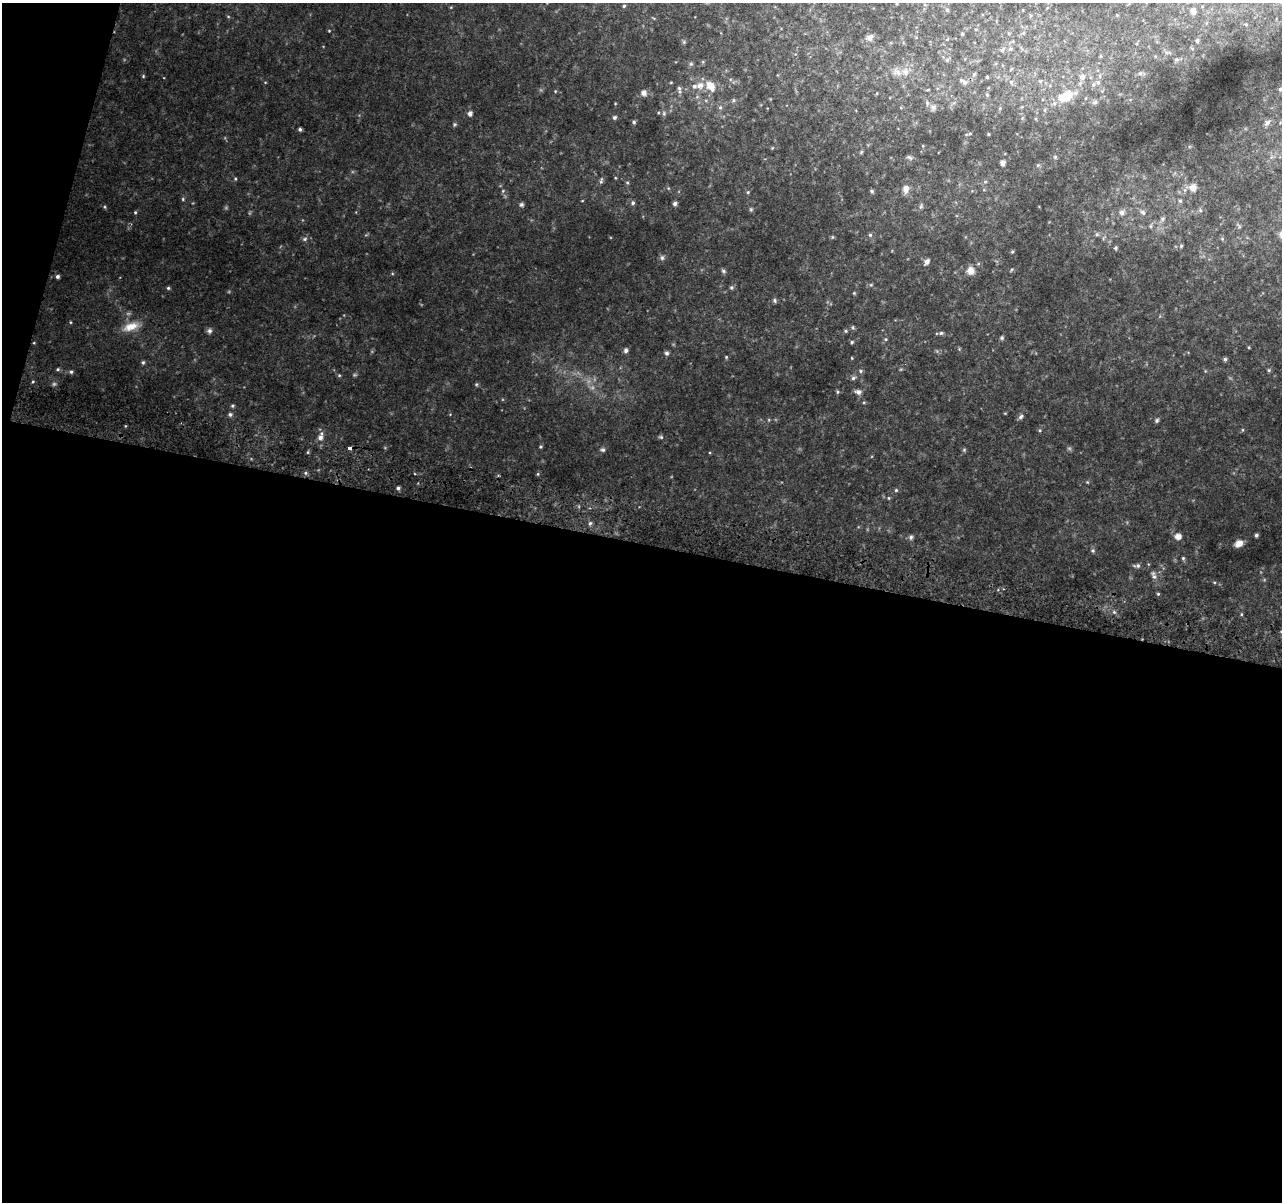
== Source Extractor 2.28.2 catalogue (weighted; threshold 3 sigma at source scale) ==
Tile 13 of 4 x 4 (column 1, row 4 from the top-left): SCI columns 20-1299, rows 329-1528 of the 5152 x 5395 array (HDU 1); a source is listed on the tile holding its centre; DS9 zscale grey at full resolution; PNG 1284 x 1204 px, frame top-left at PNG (2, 3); no overlay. Shown black and unused: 57% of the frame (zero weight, under 2 of 3 exposures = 2% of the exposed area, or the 3 px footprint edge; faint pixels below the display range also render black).
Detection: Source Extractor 2.28.2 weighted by HDU 2 'WHT'; one run over the whole footprint, this tile lists its part. Background 0.0671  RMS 0.0096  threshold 0.0433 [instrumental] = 3 sigma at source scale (4.5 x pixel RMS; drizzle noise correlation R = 1.50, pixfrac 1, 0.0396/0.0396 arcsec/px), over >= 5 px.
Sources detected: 211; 19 too faint to see at this stretch — not listed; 4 inside a brighter listed object's ellipse — not listed separately; the other 188 listed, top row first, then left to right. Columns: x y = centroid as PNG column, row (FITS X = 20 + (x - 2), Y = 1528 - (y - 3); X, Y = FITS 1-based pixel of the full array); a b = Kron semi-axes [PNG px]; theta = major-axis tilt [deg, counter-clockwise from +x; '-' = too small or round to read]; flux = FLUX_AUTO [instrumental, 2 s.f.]
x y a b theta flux
897 3 5 4 - 1.2
925 5 6 3 -19 1.2
624 6 4 4 - 1.5
451 7 4 3 - 0.87
947 10 7 6 - 2.6
1023 10 3 3 - 0.77
1193 11 8 6 84 4.1
1030 15 6 4 -71 1.3
1117 15 4 3 - 0.77
1246 24 5 3 - 0.9
329 31 4 3 - 0.88
1023 33 5 5 - 1.7
962 34 5 4 - 1.5
870 38 11 8 28 6.4
947 39 7 4 45 1.6
1197 41 6 5 - 2
684 42 6 5 - 1.6
1136 43 5 4 - 1.2
1192 48 6 4 -41 1.4
1010 49 7 6 - 2.4
1002 50 8 6 55 3.2
1168 52 13 4 -3 2.3
1101 56 6 4 90 0.99
947 60 9 6 46 2.6
1176 60 7 6 - 2.4
703 62 6 5 - 1.3
691 64 6 5 - 2
1011 69 5 3 - 1
905 72 19 13 25 15
1141 73 12 5 -3 3.1
974 74 6 5 - 1.7
143 76 5 4 - 1.2
987 77 3 3 - 1.2
1082 77 7 6 - 4.7
963 81 14 7 -30 5
1040 81 5 5 - 1.5
265 82 4 3 - 0.75
671 82 5 3 - 0.86
1011 82 8 6 -77 2.5
1098 82 8 7 - 3.6
694 86 8 6 -5 3.9
710 86 17 11 -51 15
1280 89 4 4 - 1.3
928 90 6 3 9 1.1
555 91 5 4 - 1.1
679 91 7 6 - 2.9
644 93 6 5 - 6.2
877 93 4 4 - 0.97
987 95 5 4 - 1.4
1066 96 20 10 26 29
733 100 6 5 - 2.1
1095 102 8 6 16 2
615 103 3 3 - 0.78
720 107 7 6 - 2.6
933 108 10 8 62 5
1000 108 5 4 - 1.2
664 113 8 5 82 2.6
470 114 5 5 - 4.7
614 117 5 5 - 2.4
1022 118 5 4 - 1.2
1036 119 5 3 - 0.92
634 122 5 4 - 2.1
1267 123 10 6 48 3.1
454 124 6 5 - 1.7
300 129 4 3 - 2.2
970 134 8 5 36 1.9
988 134 4 3 - 1.2
923 146 5 3 - 0.88
772 148 5 4 - 0.95
861 152 6 4 47 1.3
909 157 9 5 -18 2.8
1055 157 5 5 - 1.8
1271 157 7 4 71 2
1003 163 6 5 - 5.2
1038 165 6 5 - 1.9
235 179 5 4 - 1.3
601 181 10 5 80 2.5
985 182 5 5 - 1.7
627 183 6 5 - 1.6
1192 187 14 10 -7 11
668 188 5 4 - 1.3
906 189 10 7 79 8
984 190 5 3 - 0.95
503 191 6 5 - 1.7
872 191 4 4 - 1.9
748 192 5 5 - 1.4
183 199 5 4 - 1.6
582 201 4 3 - 0.76
1180 201 7 7 - 3
633 203 6 5 - 2.5
675 203 5 4 - 3.8
521 204 6 6 - 2.5
921 206 8 5 79 1.8
105 207 5 4 - 1.3
751 209 7 5 77 1.7
1200 210 7 5 -68 2.2
135 212 5 4 - 1.4
1122 212 10 9 - 6.7
1143 212 12 7 -37 5.5
1162 219 13 7 57 6
1151 225 10 6 58 3.1
1239 226 10 5 -55 2.3
1097 234 8 6 -14 2.8
870 235 5 5 - 2
832 237 6 4 23 1.3
304 239 8 6 30 2.9
1222 239 6 5 - 1.7
1181 246 6 4 88 1.7
1116 248 5 5 - 2.2
1012 252 5 4 - 1.3
662 258 7 7 - 3
926 262 9 6 55 4.1
1011 270 6 3 46 1.2
723 271 7 6 - 2.3
970 271 11 11 - 9.9
392 273 5 3 - 1
57 276 4 4 - 2.8
871 285 6 5 - 1.7
731 287 6 6 - 2
168 288 5 4 - 1.7
854 293 4 4 - 1.2
774 300 7 5 -51 2.2
70 322 4 4 - 1
131 327 27 12 16 20
853 328 6 5 - 1.7
209 331 8 7 - 3.2
846 331 6 4 -1 1.5
941 333 8 5 5 2.7
1002 338 6 5 - 1.9
885 339 6 4 1 1.6
852 342 4 4 - 1.8
34 343 4 4 - 0.92
1249 347 4 3 - 0.95
959 349 6 5 - 1.4
626 350 6 5 - 3.2
666 353 6 5 - 2.6
726 357 5 5 - 1.3
852 358 4 3 - 0.85
1225 359 5 4 - 2.3
143 362 5 5 - 2.1
58 369 6 4 16 1.7
901 369 5 4 - 1.3
1269 370 6 5 - 1.5
861 371 6 5 - 2
1205 371 5 4 - 1
71 372 6 5 - 2.3
339 375 5 4 - 1.3
853 378 7 6 - 2.7
33 381 5 4 - 1.3
476 384 6 5 - 1.5
838 392 5 5 - 1.6
858 392 7 5 -12 5.5
864 402 5 4 - 1.1
232 406 5 5 - 1.6
1005 413 5 3 - 0.81
230 414 6 5 - 2.8
1021 417 8 5 48 3.3
769 420 5 5 - 1.3
1157 420 7 5 52 2.3
125 426 5 3 - 0.96
1040 430 5 4 - 1.3
1243 430 5 4 - 1.4
321 437 11 7 70 7.2
661 437 7 5 -15 1.9
540 447 4 4 - 1.3
349 448 4 3 - 7.9
602 450 7 6 - 2.4
964 450 6 5 - 1.5
308 452 5 4 - 1.3
305 473 6 5 - 1.9
538 474 5 4 - 1.2
1087 482 5 4 - 1.2
398 488 4 4 - 2.6
896 490 5 5 - 1.5
889 498 5 4 - 1.2
590 523 7 5 73 2.3
1256 535 4 3 - 2.3
1178 536 6 5 - 8.5
911 537 7 6 - 2.8
1239 543 8 6 27 9.7
1093 551 6 6 - 2
1183 558 7 4 -73 1.8
1137 566 11 5 2 3.2
1154 575 13 8 -70 5.2
1214 582 5 4 - 1.1
1158 594 4 4 - 1.3
1114 612 7 4 -45 2.1
1241 614 5 4 - 1.2
Overlapping masked pixels (flux is a lower limit): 1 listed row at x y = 349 448
Isophote crosses this tile's border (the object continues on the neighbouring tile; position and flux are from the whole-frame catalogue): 1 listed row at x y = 897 3